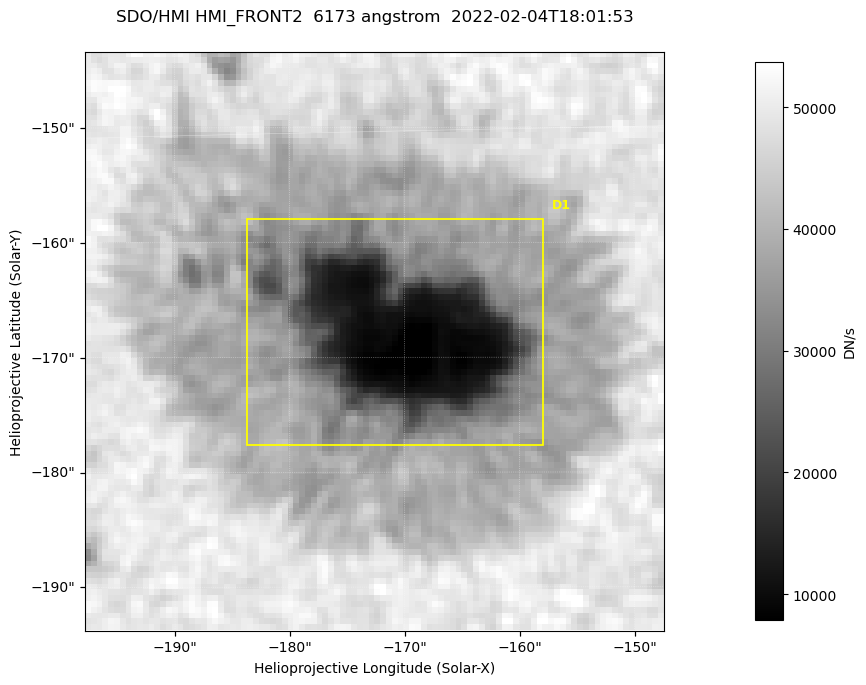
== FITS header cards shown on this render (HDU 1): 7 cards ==
TELESCOP= 'SDO/HMI '           / Telescope
INSTRUME= 'HMI_FRONT2'         / For HMI: HMI_SIDE1, HMI_FRONT2, or HMI_COMBINED
WAVELNTH=                6173. / [angstrom] Wavelength
DATE-OBS= '2022-02-04T18:01:53.300' / [ISO] Observation date {DATE__OBS}
CTYPE1  = 'HPLN-TAN'           / CTYPE1: HPLN
CTYPE2  = 'HPLT-TAN'           / CTYPE2: HPLT
BUNIT   = 'DN/s    '           / Physical Units

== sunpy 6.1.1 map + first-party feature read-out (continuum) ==
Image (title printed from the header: SDO/HMI HMI_FRONT2  6173 angstrom  2022-02-04T18:01:53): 100 x 100 px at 0.504 arcsec/px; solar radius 974 arcsec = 1932 px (partial field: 0.1% of the solar disc is inside the frame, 100% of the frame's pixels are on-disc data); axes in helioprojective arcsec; data unit DN/s (BUNIT, on the colour bar)
Orientation: roll -0.0701 deg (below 1 deg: not rotated)
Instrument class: CONTINUUM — white-light / continuum photospheric image (CONTENT/OBS_TYPE)
Dark features (sunspots / pores): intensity divided by the frame's on-disc median (partial field: no limb-darkening profile); reference = the frame's on-disc median (the 8%-of-disc-diameter window exceeds this field); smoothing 3 px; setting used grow <= 0.75, no closing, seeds <= 0.75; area >= 9 px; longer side >= 3 px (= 1.5 arcsec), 3 px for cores <= 0.7; partial field; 1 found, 1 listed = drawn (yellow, D1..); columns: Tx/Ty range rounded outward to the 2 arcsec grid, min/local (2 s.f., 1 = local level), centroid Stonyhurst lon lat
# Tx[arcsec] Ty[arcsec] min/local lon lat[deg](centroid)
D1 -184..-158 -178..-158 0.15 -10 -16